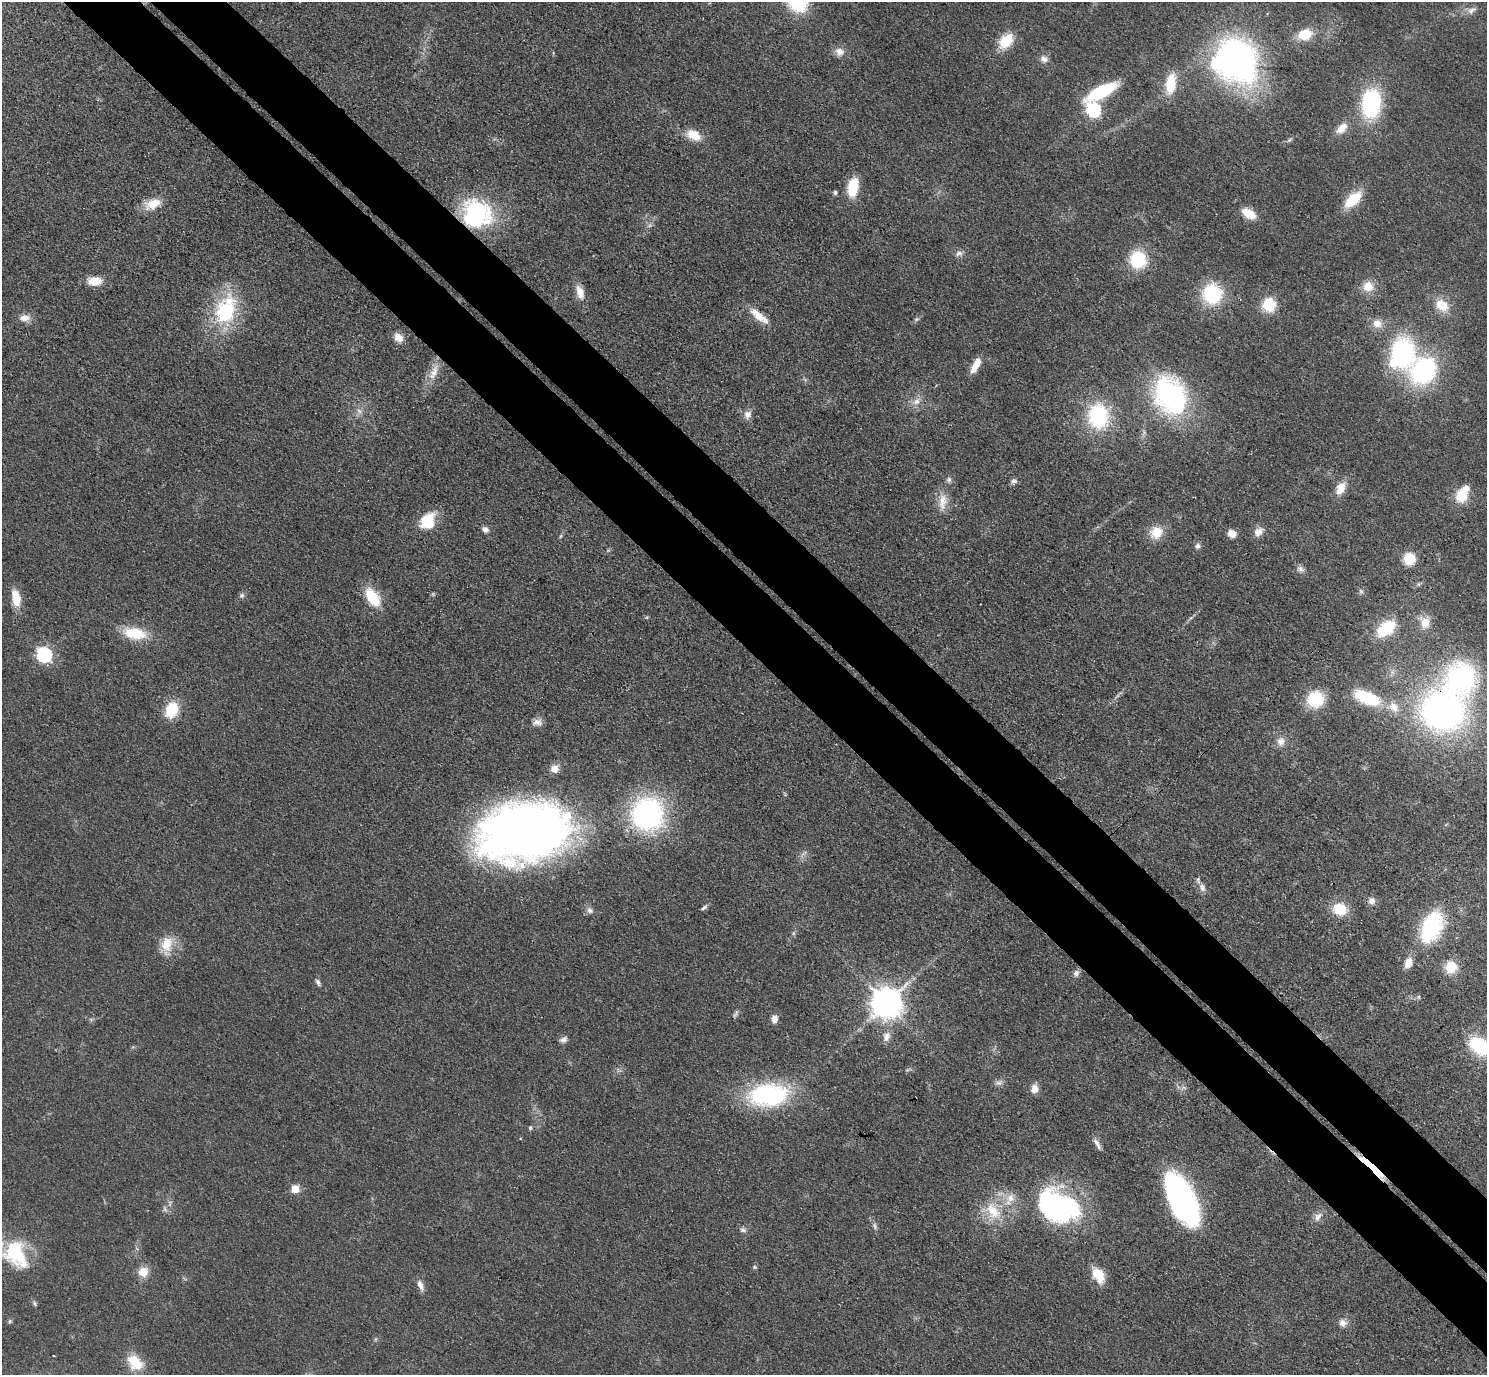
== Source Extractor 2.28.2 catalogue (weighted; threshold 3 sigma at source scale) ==
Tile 6 of 4 x 4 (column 2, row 2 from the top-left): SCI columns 1530-3014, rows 2943-4315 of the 6029 x 6027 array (HDU 1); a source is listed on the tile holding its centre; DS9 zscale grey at full resolution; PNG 1489 x 1377 px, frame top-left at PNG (2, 2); no overlay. Shown black and unused: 10% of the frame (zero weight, under 3 of 4 exposures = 6% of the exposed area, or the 3 px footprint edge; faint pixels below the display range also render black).
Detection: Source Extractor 2.28.2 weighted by HDU 2 'WHT'; one run over the whole footprint, this tile lists its part. Background 0.0495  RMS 0.0064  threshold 0.029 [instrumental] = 3 sigma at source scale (4.5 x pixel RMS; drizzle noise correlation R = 1.50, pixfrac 1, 0.05/0.05 arcsec/px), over >= 5 px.
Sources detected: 126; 3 too faint to see at this stretch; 4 inside a brighter object's white glare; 1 cosmic-ray / hot-pixel residue — not listed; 2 inside a brighter listed object's ellipse — not listed separately; the other 116 listed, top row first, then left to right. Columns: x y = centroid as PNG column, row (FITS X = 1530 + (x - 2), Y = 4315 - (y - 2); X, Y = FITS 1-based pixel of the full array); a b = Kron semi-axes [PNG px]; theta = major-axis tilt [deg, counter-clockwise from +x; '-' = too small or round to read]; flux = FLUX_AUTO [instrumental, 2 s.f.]
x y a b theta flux
1471 10 13 8 42 3.6
1305 34 17 13 18 14
1006 41 19 13 48 16
840 52 13 11 -30 5.1
1234 57 42 29 66 180
1044 59 11 8 -35 3.5
1171 84 17 9 83 24
1102 91 25 8 28 60
1371 103 25 17 83 72
1093 110 7 6 - 120
1341 128 16 9 44 7.6
693 135 15 10 -26 13
1289 140 7 4 44 1.2
853 187 18 10 80 23
835 192 5 5 - 1.3
1353 200 19 10 43 24
153 204 22 12 24 11
1249 213 13 8 -30 15
477 214 29 27 -39 82
959 253 10 8 16 3.1
1138 259 17 16 - 31
95 281 16 10 0 11
1368 286 14 13 - 9.6
580 292 19 9 -74 7.1
1212 294 19 17 -80 48
1269 305 12 12 - 23
1442 305 16 12 -40 13
226 311 38 23 69 56
759 316 27 8 -39 11
25 318 14 9 -1 5.6
916 319 7 5 21 1.3
1377 323 13 12 - 6.8
398 338 12 9 -51 5.8
1402 353 33 25 78 91
975 365 19 7 61 8.6
1424 371 27 23 42 89
434 372 27 9 67 10
1170 395 37 27 -54 130
916 401 11 8 43 4.6
359 411 9 6 -23 2.6
748 414 10 10 - 4.1
1098 416 22 17 -87 61
1014 481 8 7 - 2.2
1341 488 17 10 63 8.9
1461 496 14 13 - 16
942 502 26 12 85 10
428 521 20 15 56 20
485 529 9 7 -19 2.7
1156 532 15 14 - 12
1258 532 14 9 41 4.7
1232 533 7 6 - 8.1
561 536 6 4 86 0.89
1198 546 8 6 75 2
1409 558 10 10 - 20
1300 569 11 7 -38 2.8
242 595 8 7 - 1.7
372 597 17 10 -57 28
16 598 20 10 -79 12
1425 622 16 14 -81 9
1386 628 18 11 37 33
134 633 26 12 -10 24
44 655 7 6 - 150
1461 677 29 28 - 110
1367 697 25 11 -21 41
1316 699 13 13 - 35
1394 707 15 11 -44 8.2
171 710 16 12 68 24
1443 711 38 35 6 260
537 722 13 9 7 3.8
1281 741 12 11 - 5
555 769 9 8 - 6.2
647 814 22 21 - 180
525 831 87 54 10 570
804 853 12 4 40 1.9
1202 888 13 8 -67 3.8
1372 901 9 9 - 3.7
704 907 10 5 40 1.5
1340 909 16 13 -13 18
590 910 9 8 - 2.7
1432 927 31 18 66 58
793 933 6 4 -72 1
167 945 26 15 87 14
1408 963 11 8 67 6.5
1451 967 13 12 - 13
1076 973 9 7 59 2.6
318 982 9 5 -65 1.9
885 1003 9 9 - 1200
774 1019 9 7 86 4.7
886 1037 15 10 71 5.2
563 1040 9 7 22 2.6
1480 1046 18 13 -38 43
907 1070 6 4 18 1
999 1083 10 7 18 2.6
1034 1089 10 8 -88 5.4
768 1095 41 23 3 93
530 1128 6 5 - 1
1097 1144 16 5 -61 3.1
1371 1167 37 5 -42 27
295 1189 5 5 - 20
1010 1198 14 11 66 8
1180 1199 47 21 -63 190
1059 1207 44 26 -79 84
165 1209 10 4 -63 1.7
993 1211 28 18 -50 22
1318 1217 14 8 55 4.2
875 1226 10 6 -69 2
743 1230 10 5 -15 2
15 1254 36 25 -47 40
754 1267 6 5 - 1
143 1272 14 13 - 7.5
1098 1275 17 10 -55 16
420 1285 16 7 -66 4
34 1303 7 5 -72 1.2
10 1321 6 5 - 1.1
1343 1323 11 10 - 4.2
135 1362 21 14 -43 17
Overlapping masked pixels (flux is a lower limit): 3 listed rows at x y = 477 214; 1443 711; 1371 1167
Isophote crosses this tile's border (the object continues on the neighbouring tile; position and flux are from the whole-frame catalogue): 2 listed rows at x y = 1480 1046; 15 1254